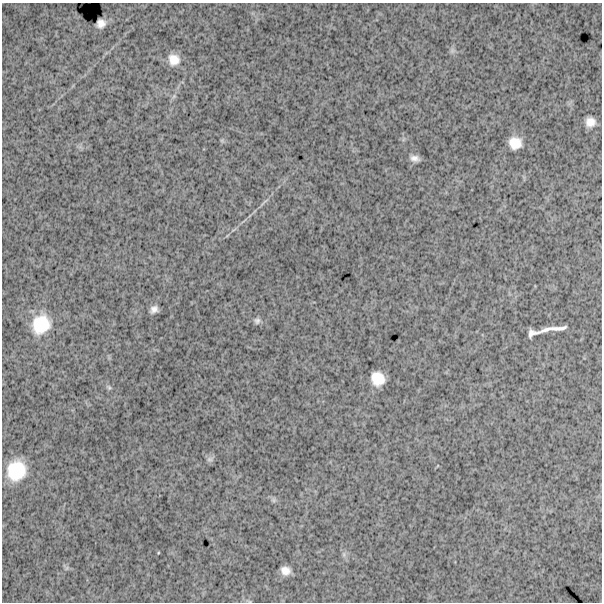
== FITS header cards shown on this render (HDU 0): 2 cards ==
NAXIS1  =                  600
NAXIS2  =                  600

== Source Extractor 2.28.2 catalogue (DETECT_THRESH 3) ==
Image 600 x 600 px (HDU 0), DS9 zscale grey, 1 PNG px = 1 image px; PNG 604 x 604 px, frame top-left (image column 1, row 600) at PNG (2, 3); no overlay
Background 1760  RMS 240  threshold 717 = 3 sigma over >= 5 px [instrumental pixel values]
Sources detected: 21; all 21 listed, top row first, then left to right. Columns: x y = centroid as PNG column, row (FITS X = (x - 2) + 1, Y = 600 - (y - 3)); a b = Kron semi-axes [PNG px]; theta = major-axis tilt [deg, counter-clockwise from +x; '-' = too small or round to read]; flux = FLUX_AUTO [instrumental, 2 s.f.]
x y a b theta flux
101 23 8 8 - 100000
452 51 8 5 79 43000
174 59 12 11 - 200000
174 96 6 5 - 30000
590 122 10 10 - 160000
515 143 12 11 - 260000
415 158 10 6 -12 90000
264 202 17 2 42 47000
154 309 8 6 39 83000
257 321 8 7 - 51000
41 324 21 19 61 610000
558 328 22 5 4 100000
546 329 14 5 20 75000
532 333 16 7 13 86000
378 379 13 11 -58 310000
109 387 7 5 -67 31000
210 459 10 6 15 50000
16 471 18 17 - 670000
274 500 7 6 - 38000
344 554 8 4 90 38000
285 571 10 9 - 140000